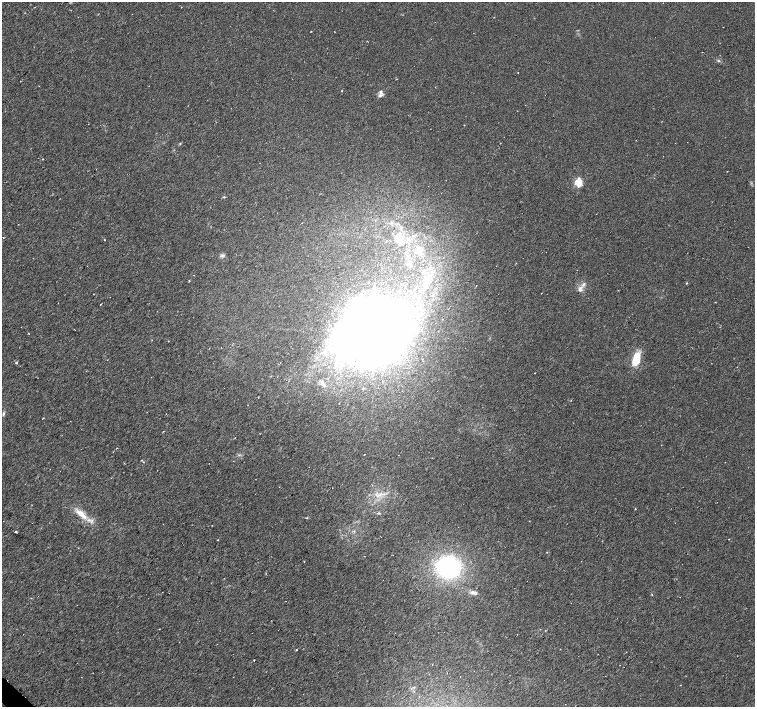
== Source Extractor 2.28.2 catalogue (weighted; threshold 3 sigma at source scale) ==
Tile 7 of 4 x 4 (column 3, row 2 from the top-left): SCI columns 3011-4516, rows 2976-4384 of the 6024 x 6017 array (HDU 1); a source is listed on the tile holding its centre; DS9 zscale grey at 2 x 2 block average (1 PNG px = mean of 2 x 2 image px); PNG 757 x 709 px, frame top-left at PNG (2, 2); no overlay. Shown black and unused: <1% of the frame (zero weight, under 3 of 6 exposures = <1% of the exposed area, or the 3 px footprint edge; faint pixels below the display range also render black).
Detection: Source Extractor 2.28.2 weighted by HDU 2 'WHT'; one run over the whole footprint, this tile lists its part. Background 0.0116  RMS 0.0035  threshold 0.0144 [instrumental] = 3 sigma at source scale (4.09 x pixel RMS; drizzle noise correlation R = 1.36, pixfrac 0.8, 0.0396/0.0396 arcsec/px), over >= 5 px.
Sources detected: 53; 2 cosmic-ray / hot-pixel residue — not listed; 2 inside a brighter listed object's ellipse — not listed separately; the other 49 listed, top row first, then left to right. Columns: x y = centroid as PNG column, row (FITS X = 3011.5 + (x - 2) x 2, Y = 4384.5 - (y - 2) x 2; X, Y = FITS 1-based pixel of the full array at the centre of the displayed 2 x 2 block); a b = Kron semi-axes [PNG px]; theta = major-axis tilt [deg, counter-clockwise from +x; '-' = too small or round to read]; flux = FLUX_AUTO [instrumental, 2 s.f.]
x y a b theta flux
311 31 2 2 - 0.28
718 61 4 3 - 1.1
342 91 3 2 - 0.37
381 92 8 5 75 2.9
180 143 3 2 - 0.57
42 159 2 2 - 0.39
578 182 3 3 - 52
3 238 2 2 - 0.59
398 239 13 10 -15 11
104 240 2 2 - 0.8
419 250 10 7 -54 5.1
223 255 5 4 - 1.4
407 256 4 3 - 1.1
408 264 5 3 - 1.5
427 279 10 6 24 5.4
686 283 3 2 - 0.45
580 289 9 5 61 3.6
541 293 2 2 - 0.26
100 304 2 2 - 0.35
74 330 2 2 - 0.35
374 331 22 18 8 3700
636 359 17 9 74 15
16 362 3 3 - 0.9
535 373 2 2 - 0.47
322 383 6 5 - 2.7
258 397 2 2 - 0.31
571 400 2 2 - 0.32
3 414 6 3 77 1.2
43 418 3 2 - 0.31
163 431 2 2 - 0.29
364 454 2 2 - 0.38
143 462 3 2 - 0.54
379 495 8 2 33 1.9
81 514 18 6 -40 11
306 518 5 2 - 0.62
3 521 2 2 - 0.24
529 521 2 2 - 0.41
16 531 3 2 - 0.6
728 539 2 2 - 0.38
218 540 2 2 - 0.39
547 552 2 2 - 0.32
304 561 2 2 - 0.33
448 567 22 20 -13 110
224 578 2 2 - 0.36
474 593 8 5 -14 2.9
652 595 3 2 - 0.41
159 629 2 2 - 0.25
296 650 2 2 - 0.44
254 660 2 2 - 0.45
Diffuse or blended objects may show on this block-average render without a row.